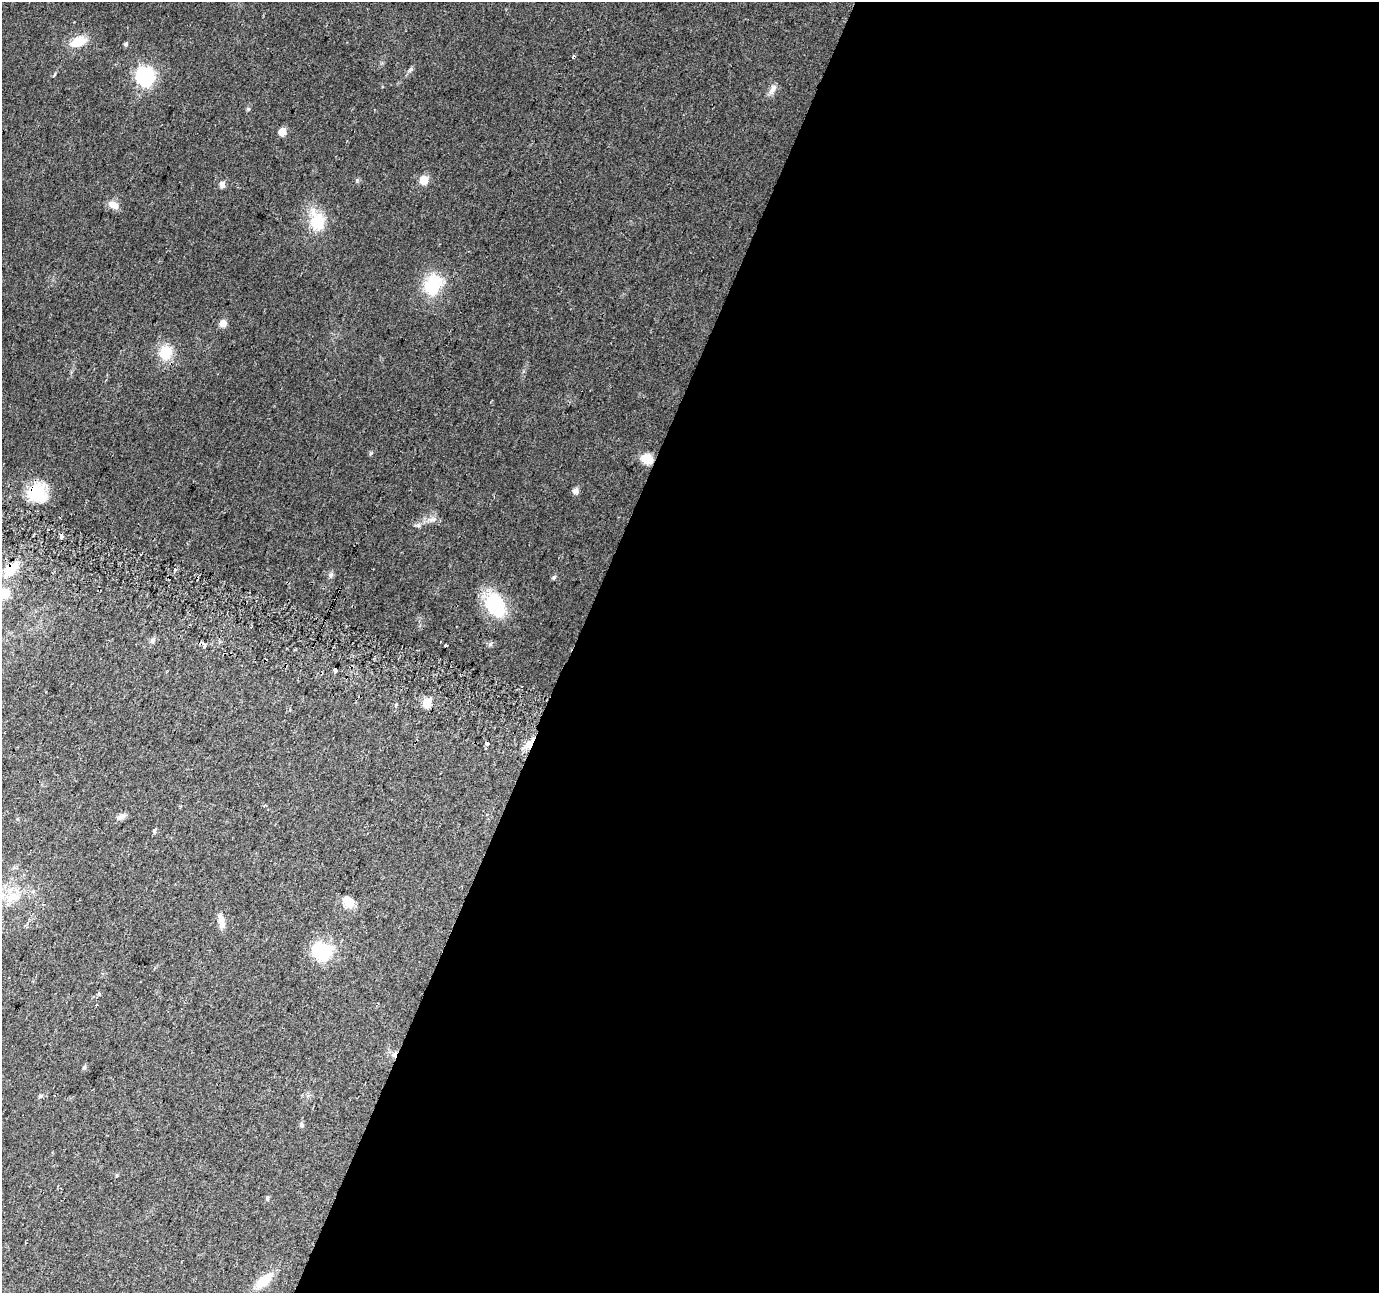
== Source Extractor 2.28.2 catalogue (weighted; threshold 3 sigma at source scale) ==
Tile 12 of 4 x 4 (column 4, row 3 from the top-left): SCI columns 4154-5530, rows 1599-2889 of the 5541 x 5715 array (HDU 1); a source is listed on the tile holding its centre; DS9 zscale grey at full resolution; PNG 1381 x 1295 px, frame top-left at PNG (2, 2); no overlay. Shown black and unused: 58% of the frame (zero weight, under 2 of 3 exposures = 2% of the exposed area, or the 3 px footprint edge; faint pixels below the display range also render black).
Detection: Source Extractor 2.28.2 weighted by HDU 2 'WHT'; one run over the whole footprint, this tile lists its part. Background 0.0562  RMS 0.0084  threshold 0.0379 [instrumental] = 3 sigma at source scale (4.5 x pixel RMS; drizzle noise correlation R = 1.50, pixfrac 1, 0.0396/0.0396 arcsec/px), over >= 5 px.
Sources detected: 51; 4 cosmic-ray / hot-pixel residue — not listed; the other 47 listed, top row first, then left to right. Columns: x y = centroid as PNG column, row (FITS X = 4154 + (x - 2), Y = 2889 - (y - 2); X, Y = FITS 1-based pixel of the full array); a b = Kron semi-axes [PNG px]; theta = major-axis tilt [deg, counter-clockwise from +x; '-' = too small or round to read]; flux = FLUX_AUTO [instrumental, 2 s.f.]
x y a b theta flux
78 42 18 11 20 17
126 44 5 4 - 1.8
145 76 7 7 - 260
772 89 16 7 61 5
248 109 5 5 - 1.1
282 132 5 5 - 14
424 180 5 5 - 25
222 184 6 5 - 4.9
113 205 14 9 -24 7.1
317 221 30 18 -72 28
432 285 21 16 63 40
223 323 7 7 - 7
165 352 18 15 80 20
371 453 6 4 44 1.1
647 459 12 9 -23 14
575 491 8 7 - 3.1
37 493 23 23 - 32
431 520 9 6 -2 3.6
418 525 7 4 -18 1.6
11 569 20 11 46 18
175 569 4 3 - 2
331 575 8 6 48 2.2
554 577 6 5 - 1.7
5 593 14 12 59 10
495 605 22 14 -62 70
153 640 8 4 -82 1.6
203 643 3 3 - 6.8
446 645 3 3 - 4.8
204 647 4 4 - 1.4
335 670 4 4 - 4.9
427 703 5 5 - 34
396 705 5 4 - 1.2
487 744 4 3 - 6.9
529 744 11 8 26 6.8
121 817 13 7 20 3.5
154 831 6 5 - 1.4
12 897 20 13 16 18
349 901 6 5 - 26
221 921 20 7 -77 7
322 951 22 19 -29 43
99 994 5 4 - 1.6
394 1055 7 6 - 2.9
84 1067 7 4 45 1.3
40 1096 6 5 - 1.4
301 1125 6 6 - 1.8
267 1198 6 5 - 1.7
264 1280 20 9 42 20
Overlapping masked pixels (flux is a lower limit): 6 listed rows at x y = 647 459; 37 493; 11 569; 203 643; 529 744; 394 1055
Isophote crosses this tile's border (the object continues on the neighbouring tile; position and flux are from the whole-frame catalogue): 1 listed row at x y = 5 593
Unlisted compact peaks at least as high as the median listed source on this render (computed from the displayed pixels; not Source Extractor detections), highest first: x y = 357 180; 410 70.